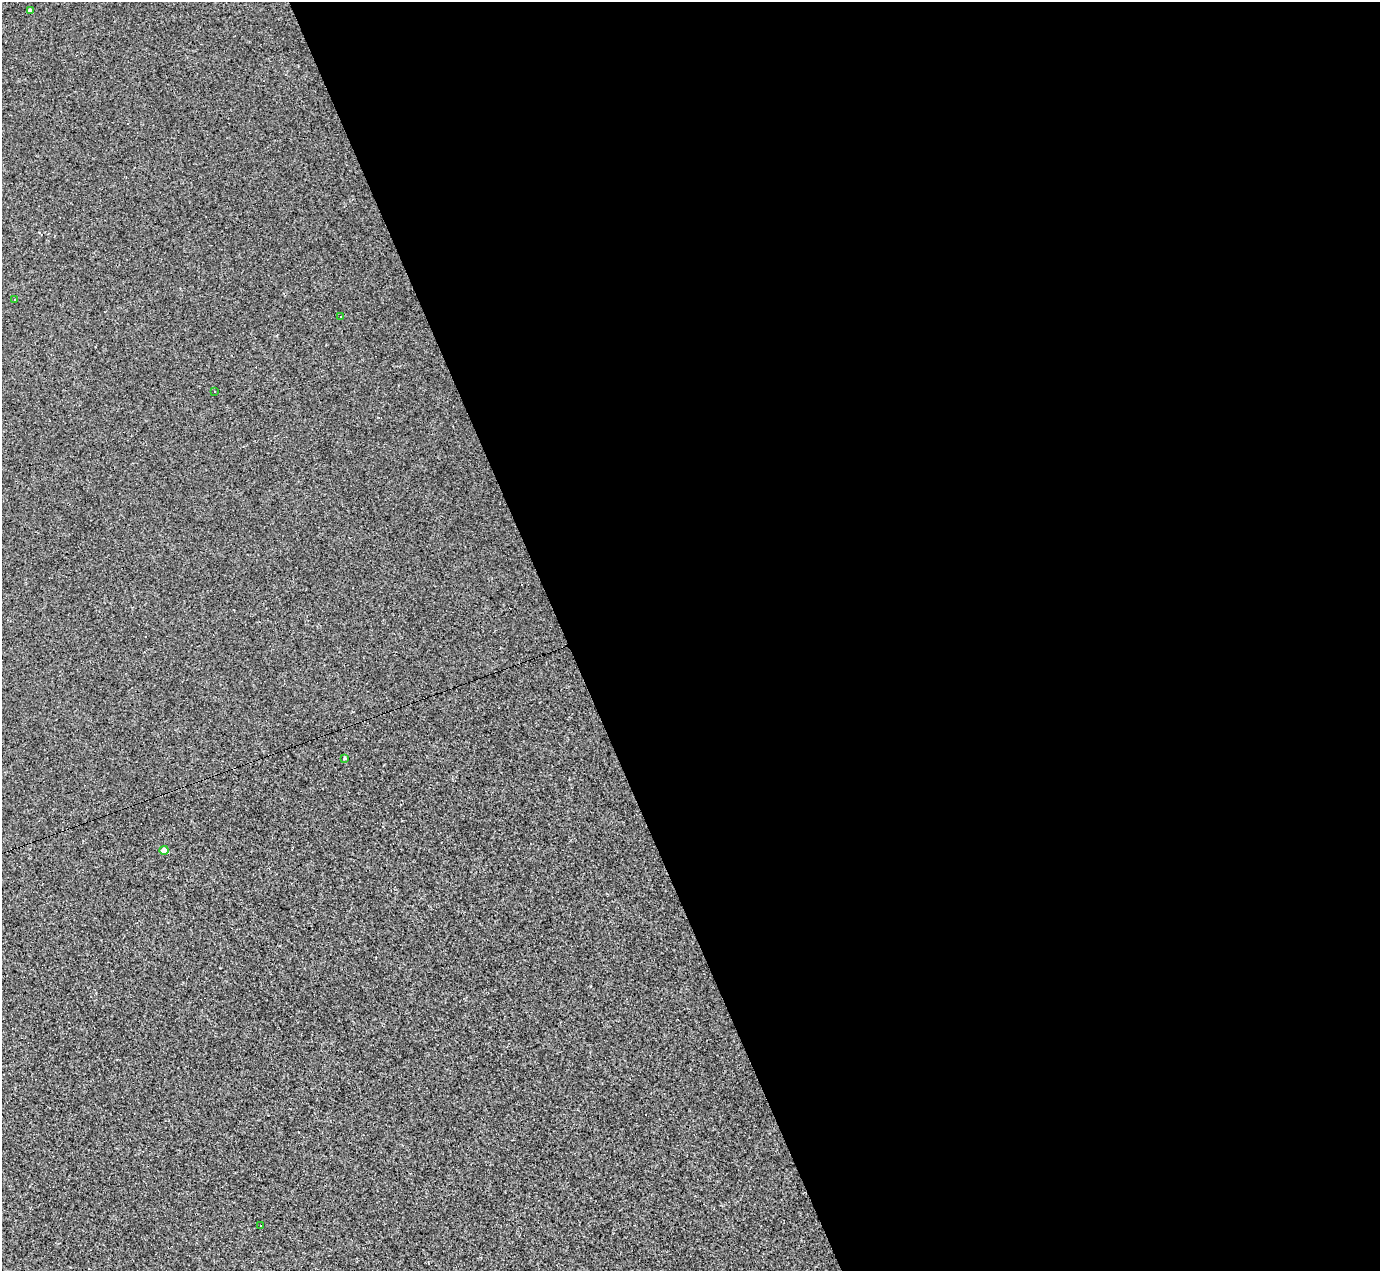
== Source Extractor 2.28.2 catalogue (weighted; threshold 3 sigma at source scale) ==
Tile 8 of 4 x 4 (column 4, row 2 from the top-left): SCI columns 4136-5513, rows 2815-4083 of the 5513 x 5500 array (HDU 1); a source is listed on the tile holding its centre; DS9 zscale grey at full resolution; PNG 1382 x 1273 px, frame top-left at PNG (2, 2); each listed source drawn as its Kron ellipse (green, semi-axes under 4 px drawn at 4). Shown black and unused: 59% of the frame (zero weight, under 2 of 3 exposures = <1% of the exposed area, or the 3 px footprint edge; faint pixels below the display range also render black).
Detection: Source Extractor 2.28.2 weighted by HDU 2 'WHT'; one run over the whole footprint, this tile lists its part. Background 0.00117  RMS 0.0045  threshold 0.0201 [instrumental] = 3 sigma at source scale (4.5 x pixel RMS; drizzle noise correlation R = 1.50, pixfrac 1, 0.05/0.05 arcsec/px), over >= 5 px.
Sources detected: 13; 6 cosmic-ray / hot-pixel residue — neither listed nor drawn; the other 7 listed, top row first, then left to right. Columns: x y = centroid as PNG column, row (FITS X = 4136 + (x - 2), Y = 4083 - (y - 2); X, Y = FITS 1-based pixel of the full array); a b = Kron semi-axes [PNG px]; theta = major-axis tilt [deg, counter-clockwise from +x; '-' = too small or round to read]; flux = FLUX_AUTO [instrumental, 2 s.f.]
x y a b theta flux
30 10 4 3 - 0.75
15 300 3 3 - 3.2
340 317 2 2 - 0.42
215 392 2 2 - 0.36
345 758 3 3 - 0.49
164 850 4 4 - 4.2
260 1225 3 2 - 0.49